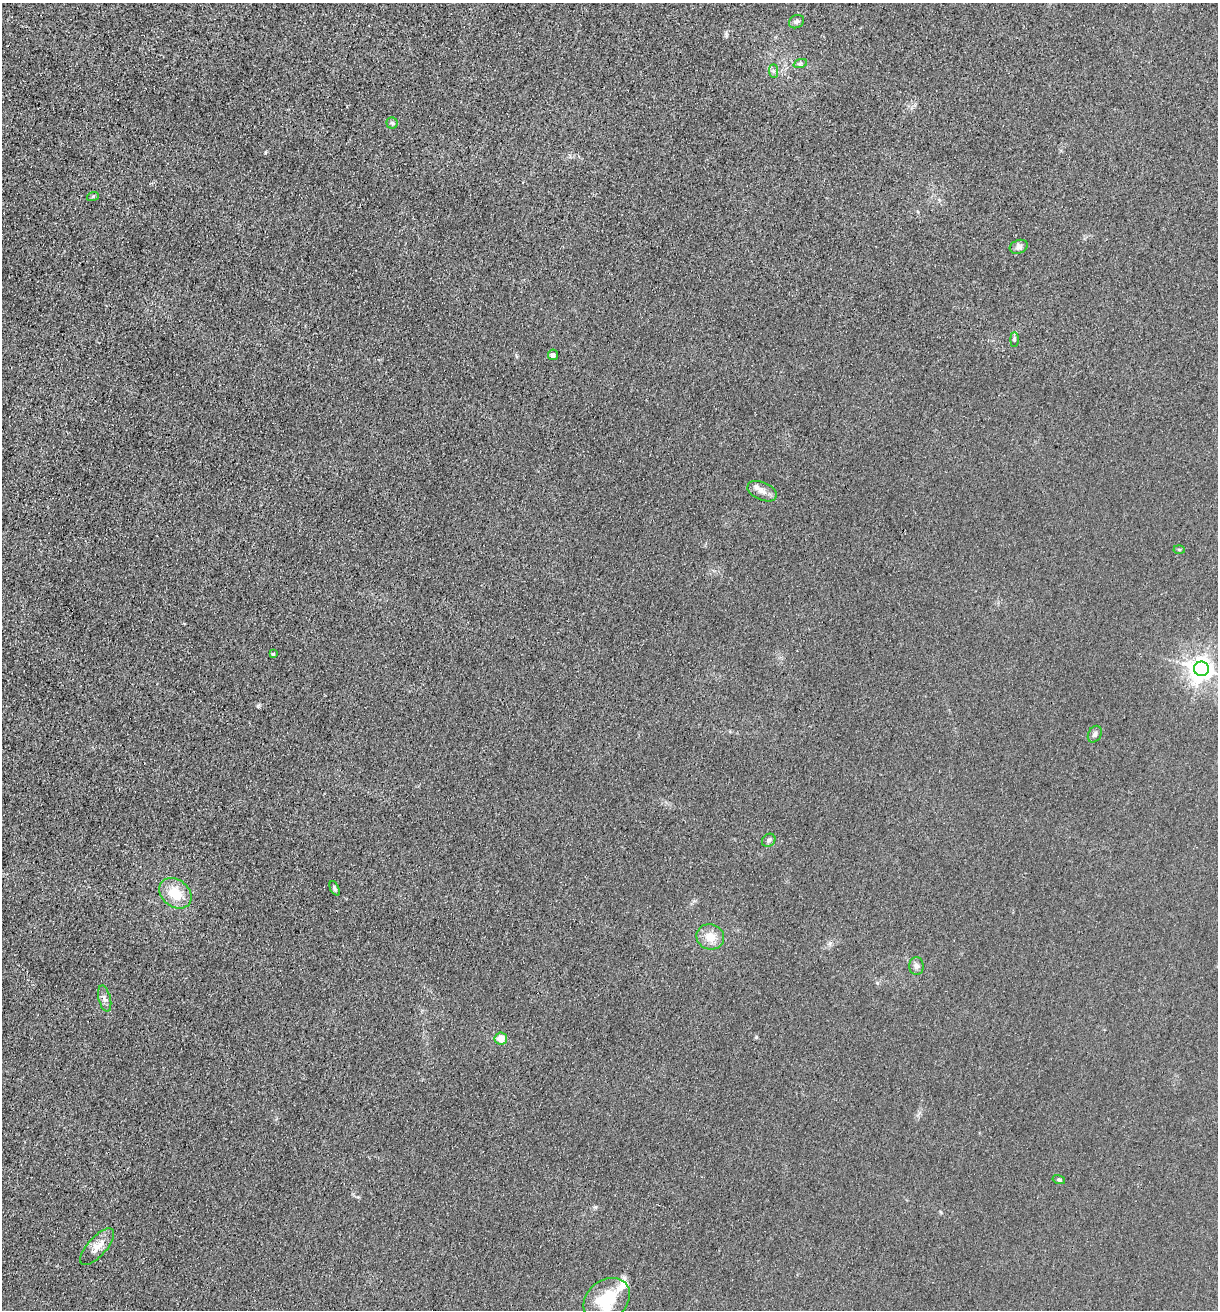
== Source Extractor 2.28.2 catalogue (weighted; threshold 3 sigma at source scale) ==
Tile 11 of 4 x 4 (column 3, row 3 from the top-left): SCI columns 2694-3909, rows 1315-2622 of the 5261 x 5243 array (HDU 1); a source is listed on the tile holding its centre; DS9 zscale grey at full resolution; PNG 1220 x 1312 px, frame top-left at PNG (2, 3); each listed source drawn as its Kron ellipse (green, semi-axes under 4 px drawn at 4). Shown black and unused: <1% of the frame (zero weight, under 3 of 4 exposures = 1% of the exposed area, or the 3 px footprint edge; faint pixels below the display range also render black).
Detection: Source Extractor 2.28.2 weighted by HDU 2 'WHT'; one run over the whole footprint, this tile lists its part. Background 0.0333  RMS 0.0063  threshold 0.0284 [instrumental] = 3 sigma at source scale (4.5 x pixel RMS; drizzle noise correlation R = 1.50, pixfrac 1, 0.05/0.05 arcsec/px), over >= 5 px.
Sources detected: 24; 1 inside a brighter listed object's ellipse — not listed separately; the other 23 listed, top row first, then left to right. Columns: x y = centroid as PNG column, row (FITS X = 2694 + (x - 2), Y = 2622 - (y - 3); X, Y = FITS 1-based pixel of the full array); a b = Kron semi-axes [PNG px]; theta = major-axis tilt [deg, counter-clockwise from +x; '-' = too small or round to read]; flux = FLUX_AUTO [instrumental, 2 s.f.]
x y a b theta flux
796 22 8 6 29 2.3
800 64 7 4 19 1.2
774 71 7 4 -89 1.3
392 123 5 5 - 1.2
93 196 6 4 20 0.76
1019 247 9 7 20 2.4
1014 339 7 4 -90 0.88
553 355 5 5 - 1.7
762 491 15 9 -24 4.5
1179 549 5 3 - 0.67
273 654 4 4 - 0.98
1201 669 7 7 - 510
1095 734 9 6 62 1.9
769 840 7 6 - 1.5
335 888 7 4 -64 1.2
175 893 18 13 -39 14
710 937 14 12 -21 8.3
916 966 9 7 -90 2.4
105 998 13 6 -75 2.5
501 1039 6 6 - 7.2
1059 1180 6 4 -15 1
97 1247 23 9 48 7.2
607 1300 25 19 38 28
Isophote crosses this tile's border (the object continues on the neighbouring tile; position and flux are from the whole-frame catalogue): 1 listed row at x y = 607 1300
Unlisted compact peaks at least as high as the median listed source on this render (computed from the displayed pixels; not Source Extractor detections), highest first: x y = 756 1037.